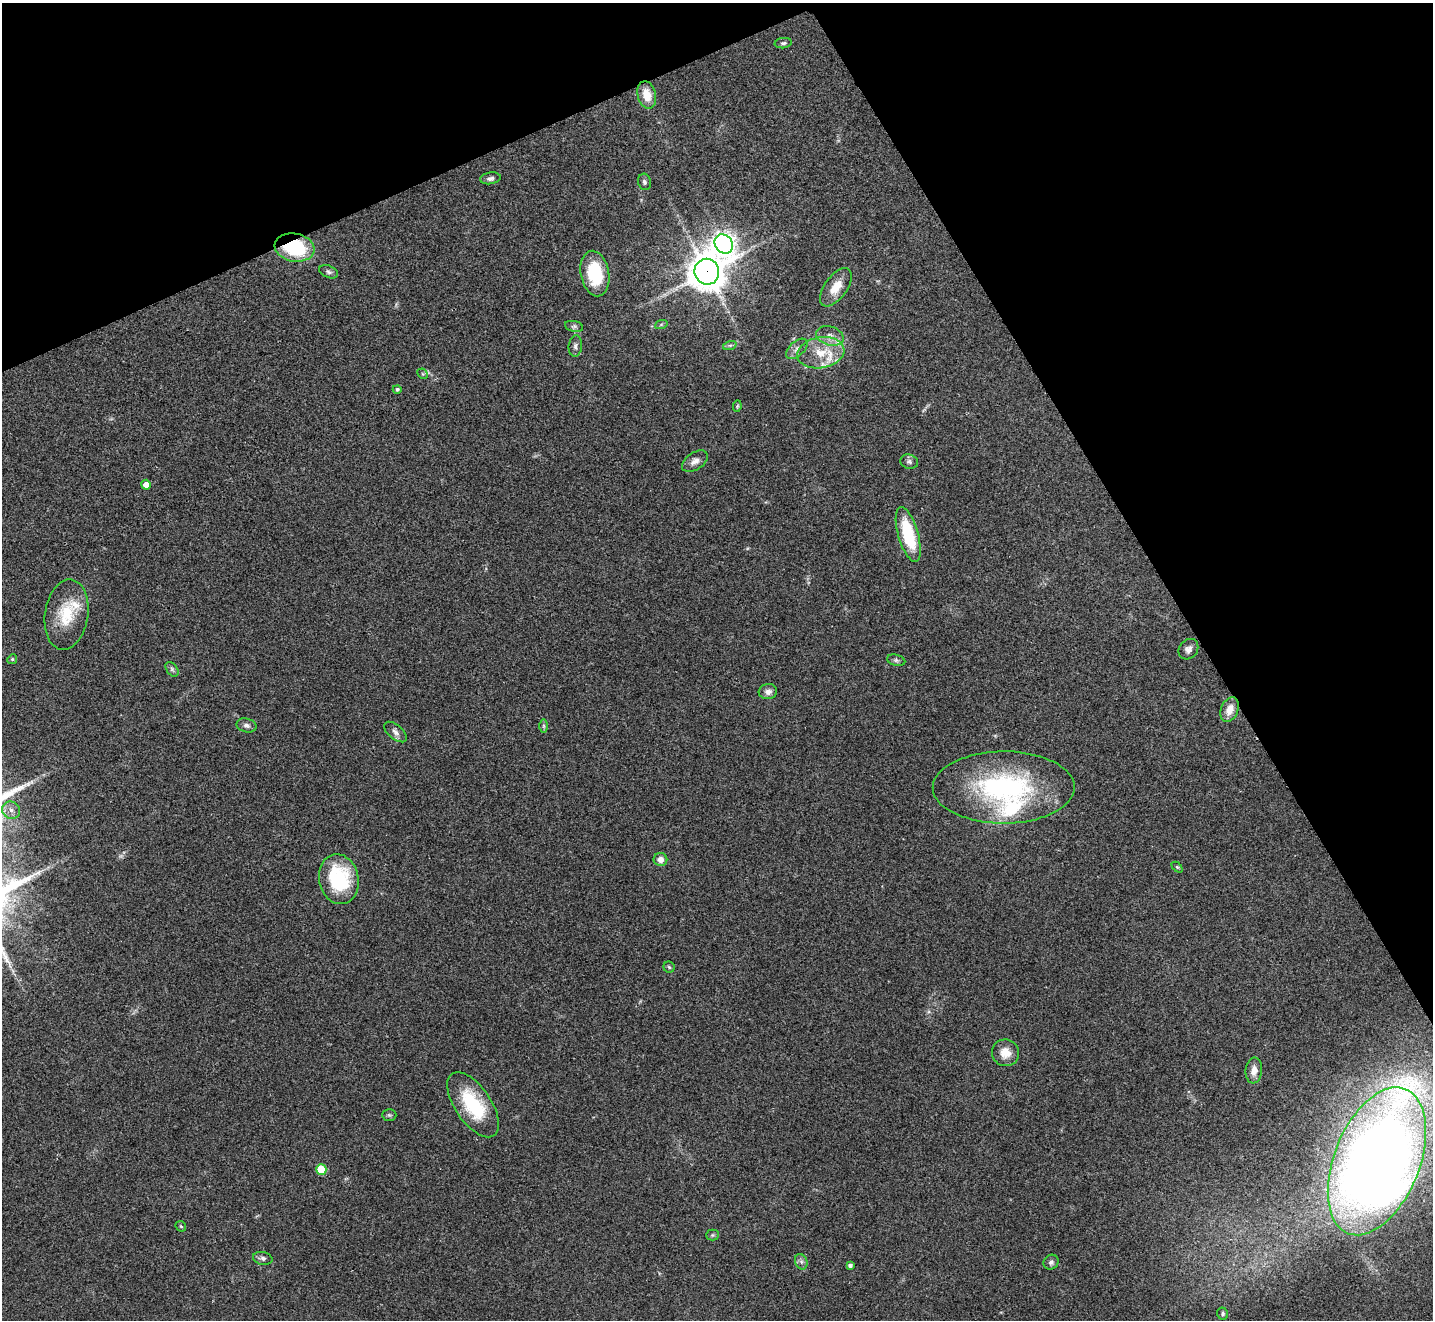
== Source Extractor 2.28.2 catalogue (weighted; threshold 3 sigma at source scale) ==
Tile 3 of 4 x 4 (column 3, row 1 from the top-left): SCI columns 2865-4295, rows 4112-5429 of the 5732 x 5722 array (HDU 1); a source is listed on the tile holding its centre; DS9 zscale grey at full resolution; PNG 1435 x 1322 px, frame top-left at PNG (2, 3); each listed source drawn as its Kron ellipse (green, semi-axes under 4 px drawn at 4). Shown black and unused: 25% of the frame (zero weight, under 2 of 3 exposures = <1% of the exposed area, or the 3 px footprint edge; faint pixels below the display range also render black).
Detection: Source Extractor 2.28.2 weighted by HDU 2 'WHT'; one run over the whole footprint, this tile lists its part. Background 0.0856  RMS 0.0079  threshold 0.0354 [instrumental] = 3 sigma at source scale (4.5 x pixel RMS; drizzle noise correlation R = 1.50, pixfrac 1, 0.05/0.05 arcsec/px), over >= 5 px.
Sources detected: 59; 1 too faint to see at this stretch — neither listed nor drawn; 5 inside a brighter listed object's ellipse — not listed separately; the other 53 listed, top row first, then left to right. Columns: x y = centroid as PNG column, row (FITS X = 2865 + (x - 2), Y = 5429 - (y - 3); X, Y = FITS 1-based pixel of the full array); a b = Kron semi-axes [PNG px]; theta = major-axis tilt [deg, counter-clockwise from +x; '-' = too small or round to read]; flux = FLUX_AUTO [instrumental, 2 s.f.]
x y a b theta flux
783 43 8 5 7 1.7
647 95 14 9 -76 12
490 178 10 6 10 2.9
644 182 8 6 -74 1.9
724 244 10 8 -51 630
295 248 20 14 -10 55
329 272 10 6 -23 2
707 272 13 12 - 1600
595 273 23 14 -79 40
836 287 22 11 54 14
661 325 6 4 20 1.1
574 326 9 5 -13 2
830 336 14 9 -17 6.1
730 345 7 4 18 1.6
575 346 11 6 83 2.7
797 349 13 7 42 3.9
821 353 24 15 11 21
423 374 6 4 -44 1.1
397 389 4 4 - 1.7
737 406 6 4 82 0.92
695 461 14 8 34 4.7
909 462 9 7 -17 2.4
146 485 5 4 - 8.2
908 534 28 10 -74 41
66 615 35 21 82 30
1188 649 11 9 51 4.1
12 659 5 4 - 1
896 660 9 5 -14 1.8
172 669 8 5 -55 1.7
768 692 9 7 8 3.9
1230 709 13 8 68 8.6
246 725 10 7 -13 2.7
544 726 7 4 -90 1.4
395 732 13 7 -40 3.7
1004 787 71 36 0 140
11 810 9 8 - 4.8
660 859 7 6 - 5.2
1177 867 6 4 -45 0.92
339 879 25 19 -78 58
669 967 6 5 - 1.3
1005 1053 14 13 - 8.9
1254 1070 13 8 84 6.3
473 1105 37 18 -56 47
389 1115 7 5 -2 1.3
1377 1161 78 42 68 1300
321 1169 5 5 - 24
181 1226 6 4 -44 0.92
712 1235 6 5 - 1.3
263 1258 10 6 -10 2.4
801 1262 8 6 -69 2.3
1051 1262 8 7 - 2.2
850 1266 4 4 - 2.5
1223 1314 6 5 - 1.5
Overlapping masked pixels (flux is a lower limit): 2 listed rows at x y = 295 248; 707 272
Isophote crosses this tile's border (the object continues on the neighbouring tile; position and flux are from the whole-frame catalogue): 1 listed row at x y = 1377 1161